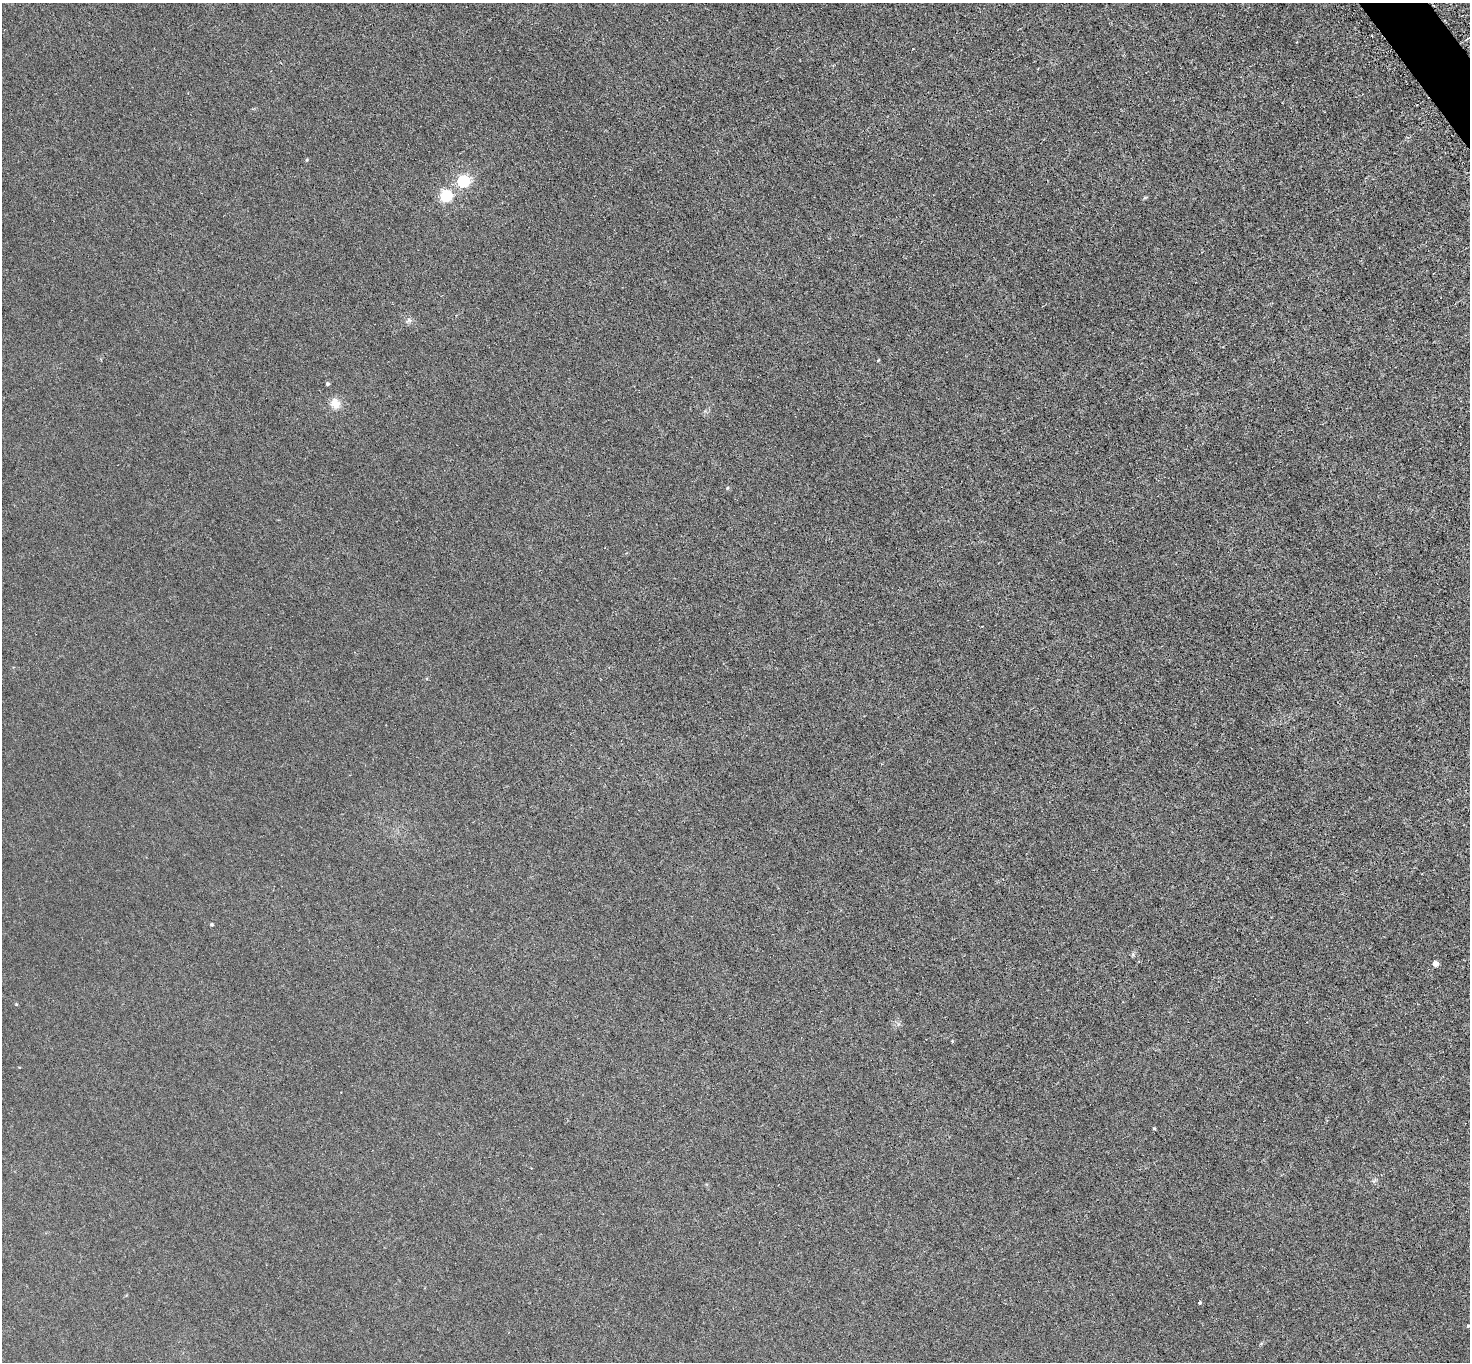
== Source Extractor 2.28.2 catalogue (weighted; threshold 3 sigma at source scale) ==
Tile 10 of 4 x 4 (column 2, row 3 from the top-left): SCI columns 1509-2976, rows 1683-3042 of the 5952 x 5945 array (HDU 1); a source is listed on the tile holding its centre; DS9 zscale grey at full resolution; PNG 1472 x 1364 px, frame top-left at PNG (2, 3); no overlay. Shown black and unused: <1% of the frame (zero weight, under 3 of 6 exposures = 3% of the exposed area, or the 3 px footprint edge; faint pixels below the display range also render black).
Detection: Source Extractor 2.28.2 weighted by HDU 2 'WHT'; one run over the whole footprint, this tile lists its part. Background 0.00453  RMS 0.0031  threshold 0.0128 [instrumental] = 3 sigma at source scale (4.09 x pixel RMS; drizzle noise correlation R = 1.36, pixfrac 0.8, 0.05/0.05 arcsec/px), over >= 5 px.
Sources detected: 17; all 17 listed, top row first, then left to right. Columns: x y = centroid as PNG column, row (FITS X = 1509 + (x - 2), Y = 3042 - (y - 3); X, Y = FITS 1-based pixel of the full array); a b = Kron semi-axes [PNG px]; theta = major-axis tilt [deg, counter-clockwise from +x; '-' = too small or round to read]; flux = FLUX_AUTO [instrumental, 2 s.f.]
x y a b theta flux
1468 38 8 2 30 0.38
307 160 5 4 - 0.31
463 181 6 5 - 38
446 196 5 5 - 32
1145 197 6 4 19 0.33
409 320 8 6 26 0.83
327 384 4 4 - 0.55
335 404 13 12 - 3.2
728 488 5 3 - 0.31
212 925 3 3 - 0.41
1435 964 4 4 - 3.2
16 1004 4 4 - 0.27
952 1041 4 3 - 0.28
1154 1129 4 4 - 0.35
1374 1181 7 4 53 0.51
1200 1303 4 4 - 0.37
1468 1326 4 4 - 0.3
Isophote crosses this tile's border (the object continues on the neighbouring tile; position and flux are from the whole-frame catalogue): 1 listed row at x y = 1468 38